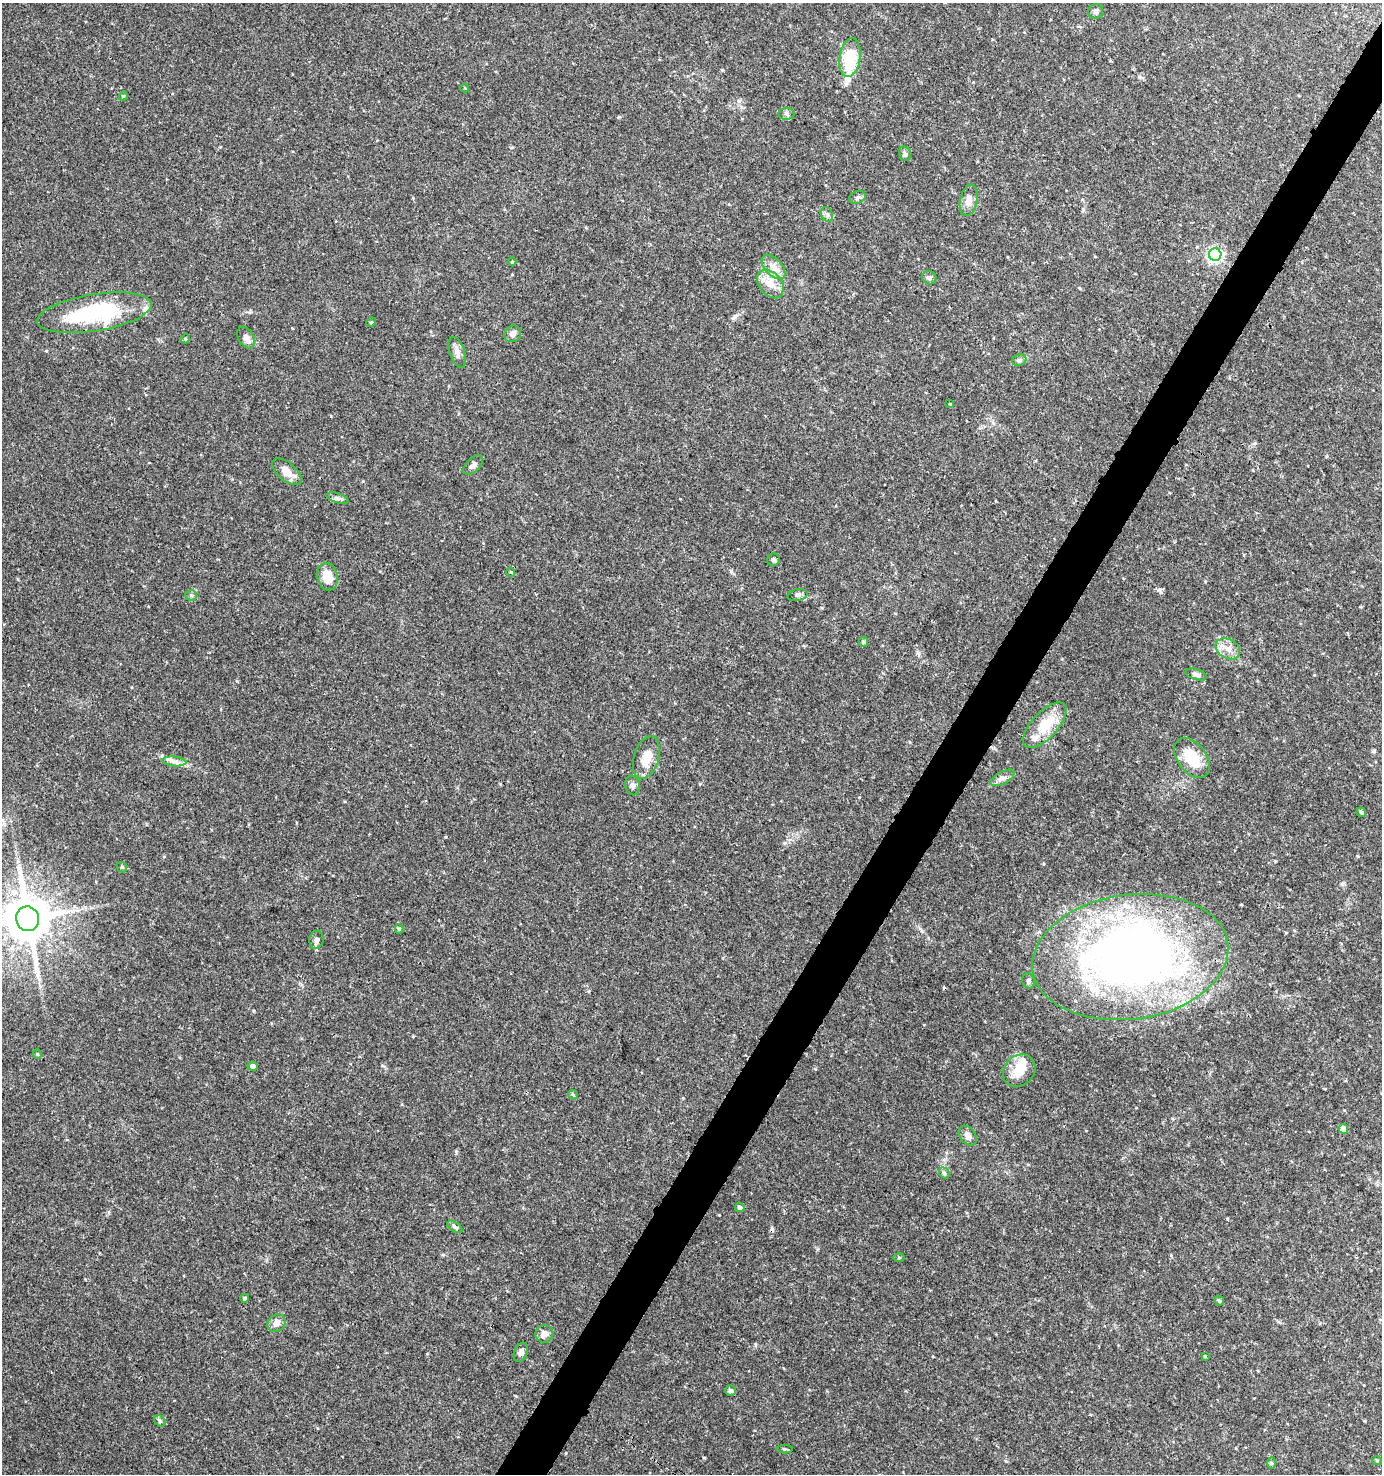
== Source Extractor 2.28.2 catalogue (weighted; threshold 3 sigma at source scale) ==
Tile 10 of 4 x 4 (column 2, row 3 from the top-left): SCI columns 1572-2951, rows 1484-2955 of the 5968 x 5903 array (HDU 1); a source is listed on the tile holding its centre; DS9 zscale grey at full resolution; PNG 1384 x 1476 px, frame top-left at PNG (2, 3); each listed source drawn as its Kron ellipse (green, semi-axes under 4 px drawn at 4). Shown black and unused: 4% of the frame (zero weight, under 3 of 4 exposures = <1% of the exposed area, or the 3 px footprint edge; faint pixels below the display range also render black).
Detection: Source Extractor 2.28.2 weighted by HDU 2 'WHT'; one run over the whole footprint, this tile lists its part. Background 0.0464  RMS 0.0043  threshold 0.0191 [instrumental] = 3 sigma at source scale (4.5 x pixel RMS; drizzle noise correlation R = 1.50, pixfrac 1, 0.0396/0.0396 arcsec/px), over >= 5 px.
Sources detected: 76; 1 inside a brighter object's white glare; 2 cosmic-ray / hot-pixel residue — neither listed nor drawn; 6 inside a brighter listed object's ellipse — not listed separately; the other 67 listed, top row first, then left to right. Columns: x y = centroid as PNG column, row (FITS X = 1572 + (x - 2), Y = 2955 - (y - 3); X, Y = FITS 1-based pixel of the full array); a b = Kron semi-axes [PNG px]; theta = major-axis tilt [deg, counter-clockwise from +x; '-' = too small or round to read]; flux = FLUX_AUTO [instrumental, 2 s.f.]
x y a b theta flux
1095 11 8 7 - 1.2
850 58 19 10 81 21
465 88 4 3 - 0.3
123 96 4 4 - 0.45
786 114 8 6 -1 1
905 154 7 5 -76 0.92
858 197 8 6 21 1.1
969 200 16 8 78 3.1
827 214 7 5 -68 1.1
1215 255 6 6 - 87
512 262 4 3 - 0.36
773 267 15 8 -47 3.4
929 278 7 6 - 1.2
770 284 16 11 -53 5.3
94 313 58 18 9 45
371 322 5 4 - 0.41
513 334 9 8 - 1.9
246 338 12 7 -58 2.4
185 339 5 3 - 0.39
457 352 16 7 -72 2.6
1019 360 7 5 22 0.98
950 404 3 2 - 0.27
473 465 12 6 44 1.7
287 472 17 9 -41 4.6
337 498 11 5 -17 1.3
773 559 6 6 - 0.83
511 572 5 3 - 0.35
327 577 14 10 -78 7.8
191 595 5 5 - 0.79
798 595 10 5 11 1.3
863 642 5 4 - 0.75
1228 649 13 9 -31 3.8
1196 674 11 5 -17 1.5
1045 725 28 13 47 12
646 758 22 12 73 7.1
1192 758 23 14 -52 12
174 761 12 4 -5 1.8
1002 778 13 6 28 1.8
633 786 10 7 -78 1.6
1361 812 5 4 - 0.61
122 867 6 4 -45 0.59
28 919 12 11 - 1800
399 929 4 4 - 0.63
316 940 9 7 79 1.4
1130 957 98 62 8 300
1028 981 7 6 - 1.1
37 1054 4 4 - 0.42
252 1066 5 4 - 1.9
1019 1071 17 15 44 7.4
573 1095 5 4 - 0.55
1343 1129 5 5 - 2.8
968 1136 11 7 -54 1.9
944 1173 6 4 -48 0.72
740 1207 5 4 - 1.4
455 1227 9 4 -33 0.86
899 1258 6 4 -1 0.47
245 1298 4 4 - 0.73
1219 1301 5 4 - 0.68
277 1323 10 8 37 2.5
544 1334 9 9 - 2.5
521 1352 10 6 65 1.5
1205 1356 3 3 - 0.38
730 1391 5 5 - 1.2
160 1421 6 5 - 0.78
785 1449 8 3 0 0.54
1377 1460 5 3 - 0.44
1271 1463 6 4 -89 0.55
Isophote crosses this tile's border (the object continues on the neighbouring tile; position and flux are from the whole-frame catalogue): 1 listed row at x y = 28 919
Unlisted compact peaks at least as high as the median listed source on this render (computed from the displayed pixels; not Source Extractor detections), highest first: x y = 704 1458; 1159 590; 735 316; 719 1215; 815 1069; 254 1011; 331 416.